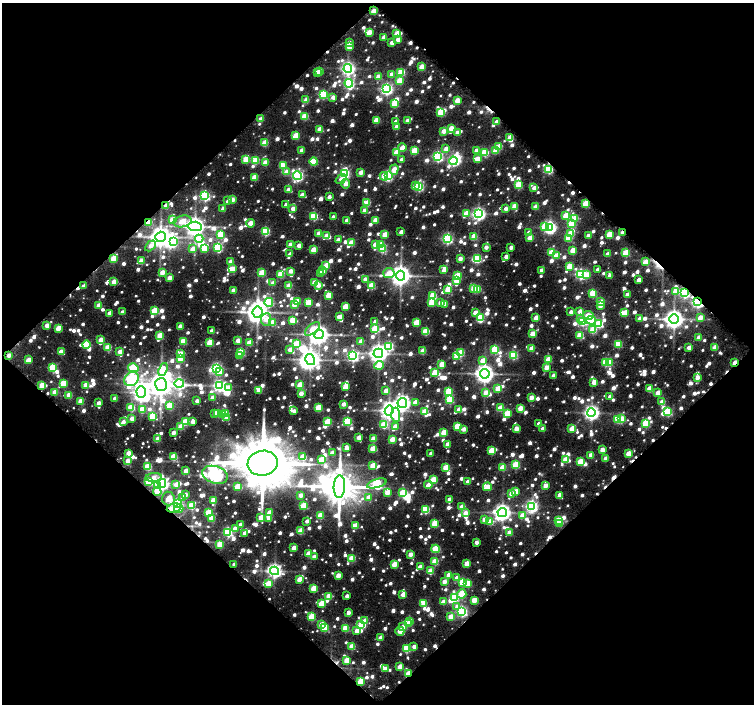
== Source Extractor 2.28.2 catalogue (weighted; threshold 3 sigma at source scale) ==
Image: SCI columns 12-1514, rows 59-1462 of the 1525 x 1523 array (HDU 1 of 3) = the unmasked area's bounding box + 8 px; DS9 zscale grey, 2 x 2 block average (1 PNG px = mean of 2 x 2 image px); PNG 756 x 706 px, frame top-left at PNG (2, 3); each listed source drawn as its Kron ellipse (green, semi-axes under 4 px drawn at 4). Shown black and unused: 50% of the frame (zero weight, under 9 of 18 exposures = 3% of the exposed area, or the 3 px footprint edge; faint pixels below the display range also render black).
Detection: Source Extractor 2.28.2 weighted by HDU 2 'WHT'. Background 0.118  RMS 0.025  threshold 0.103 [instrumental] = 3 sigma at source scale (4.09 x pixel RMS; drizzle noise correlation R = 1.36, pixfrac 0.8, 0.0396/0.0396 arcsec/px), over >= 5 px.
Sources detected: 1649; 13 too faint to see at this stretch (2 x 2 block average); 15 inside a brighter object's white glare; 25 cosmic-ray / hot-pixel residue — neither listed nor drawn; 2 coinciding with a brighter row at this scale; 26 inside a brighter listed object's ellipse — not listed separately; of the other 1568, all 500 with FLUX_AUTO >= 54.3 (the completeness limit of this list) listed and drawn (1068 fainter detections not listed), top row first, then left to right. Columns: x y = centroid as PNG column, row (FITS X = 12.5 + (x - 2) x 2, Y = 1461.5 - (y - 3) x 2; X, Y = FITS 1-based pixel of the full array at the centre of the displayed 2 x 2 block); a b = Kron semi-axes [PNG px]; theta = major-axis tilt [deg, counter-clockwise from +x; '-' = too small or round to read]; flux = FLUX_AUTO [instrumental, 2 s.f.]
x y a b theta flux
374 11 4 2 - 150
369 32 3 3 - 160
397 33 3 3 - 190
384 37 3 2 - 100
398 39 3 3 - 91
349 43 3 3 - 59
392 43 3 2 - 72
350 47 3 3 - 97
422 67 3 3 - 170
348 68 4 4 - 2000
320 71 2 2 - 80
317 72 3 2 - 60
401 72 3 3 - 280
391 74 3 3 - 54
378 77 3 3 - 120
399 81 3 3 - 210
349 83 4 3 - 920
387 89 4 4 - 1400
323 94 3 3 - 560
333 97 3 3 - 63
306 100 3 3 - 130
457 100 3 3 - 140
394 103 3 3 - 270
441 112 3 3 - 310
305 116 3 3 - 240
261 119 3 2 - 96
376 120 3 3 - 170
396 121 3 2 - 56
407 121 3 2 - 71
497 122 3 2 - 96
396 127 3 2 - 83
451 128 3 3 - 100
320 129 3 3 - 110
444 131 3 2 - 100
457 132 3 2 - 74
296 136 3 3 - 210
510 137 3 3 - 150
265 143 3 3 - 200
499 146 3 3 - 180
402 148 4 3 - 160
446 149 3 2 - 76
302 150 3 2 - 65
476 150 3 3 - 85
414 151 3 3 - 250
495 151 3 3 - 160
396 152 3 3 - 140
485 152 3 3 - 350
438 156 4 3 - 830
246 159 3 3 - 240
402 159 3 2 - 64
477 159 3 3 - 120
256 160 3 3 - 250
453 161 4 4 - 770
265 162 3 3 - 150
314 162 4 3 - 270
283 166 3 3 - 120
548 169 3 3 - 620
394 170 5 3 - 150
286 172 3 3 - 95
361 172 3 2 - 93
345 174 3 3 - 550
297 176 4 4 - 1200
384 176 4 3 - 130
388 176 3 3 - 490
254 177 3 3 - 190
341 179 6 4 37 60
346 184 5 3 - 110
415 185 3 2 - 62
518 185 3 3 - 270
419 187 4 3 - 660
534 188 2 2 - 55
288 190 3 2 - 76
302 195 3 2 - 73
205 196 4 3 - 940
329 197 2 2 - 58
232 200 3 3 - 110
228 201 3 2 - 62
367 203 3 3 - 190
585 203 3 3 - 270
286 205 3 2 - 59
166 206 3 2 - 110
514 206 3 3 - 150
536 207 3 3 - 110
223 209 3 2 - 61
293 209 3 2 - 72
506 209 2 2 - 56
364 210 3 2 - 71
466 213 3 3 - 140
479 214 4 4 - 1800
314 216 3 3 - 430
566 216 3 3 - 240
333 217 2 2 - 57
575 218 3 3 - 170
172 219 3 3 - 120
347 220 3 3 - 72
375 220 3 3 - 140
183 221 9 5 13 180
149 222 3 2 - 200
251 223 4 3 - 130
571 224 3 3 - 210
195 226 7 4 -3 4900
545 226 4 3 - 260
550 227 4 3 - 1500
265 231 3 3 - 530
401 232 3 2 - 80
529 232 3 2 - 55
622 232 3 2 - 61
220 234 3 3 - 280
319 234 3 3 - 120
385 234 3 3 - 130
570 234 3 3 - 200
609 234 3 3 - 220
326 236 3 3 - 97
588 236 2 2 - 57
160 237 5 5 - 5600
474 237 4 3 - 170
530 238 3 3 - 140
199 239 4 4 - 260
447 239 3 3 - 1000
568 239 3 3 - 180
338 240 3 2 - 72
174 241 4 3 - 150
351 243 3 3 - 180
375 244 3 3 - 94
380 244 3 3 - 100
290 245 3 2 - 86
299 245 3 2 - 63
150 246 6 4 45 81
218 247 4 3 - 520
486 247 2 2 - 64
511 247 3 2 - 60
192 249 3 3 - 75
204 249 4 3 - 140
382 249 4 3 - 410
313 250 3 3 - 130
573 250 3 3 - 140
551 252 3 3 - 170
626 253 3 3 - 290
290 254 2 2 - 56
607 254 3 2 - 78
556 256 3 3 - 140
506 257 2 2 - 56
114 258 4 3 - 180
460 258 3 2 - 70
477 259 3 3 - 380
141 261 3 3 - 150
230 262 3 2 - 80
646 262 4 3 - 74
326 266 3 3 - 200
569 266 3 3 - 210
232 269 3 3 - 110
598 269 2 2 - 58
444 270 4 3 - 89
541 270 3 2 - 60
290 271 3 3 - 74
322 271 3 2 - 76
162 272 3 3 - 110
262 273 3 3 - 220
321 273 3 2 - 82
389 273 5 5 - 120
281 274 3 3 - 250
581 274 3 3 - 1000
586 275 3 3 - 160
401 276 5 4 - 5900
457 276 3 3 - 220
609 276 3 2 - 67
169 278 3 3 - 91
365 279 3 2 - 79
639 280 3 2 - 81
456 281 3 3 - 130
114 282 3 3 - 140
314 282 3 3 - 110
273 283 3 2 - 63
318 285 3 3 - 59
84 286 3 2 - 63
289 286 3 3 - 160
371 286 3 3 - 240
474 288 3 3 - 260
448 289 3 3 - 210
478 289 3 3 - 170
233 290 3 2 - 64
675 291 3 3 - 130
685 292 3 3 - 1100
593 293 3 3 - 280
627 294 3 2 - 67
328 295 3 3 - 200
433 296 3 3 - 270
297 301 3 3 - 170
269 302 4 4 - 510
308 302 3 3 - 210
432 302 3 3 - 260
601 302 3 3 - 130
698 302 4 3 - 1400
440 303 3 2 - 75
294 304 3 3 - 92
445 304 3 3 - 78
99 305 3 2 - 110
600 306 3 3 - 69
345 307 3 3 - 170
155 311 3 3 - 310
580 311 3 3 - 94
122 312 3 2 - 70
258 312 6 5 - 6300
571 312 3 2 - 57
109 313 3 2 - 76
475 313 3 3 - 87
625 313 3 3 - 190
588 315 5 3 - 130
340 316 4 2 - 71
480 317 3 3 - 330
536 318 3 3 - 130
640 318 3 3 - 82
700 318 3 3 - 110
266 319 6 5 - 100
580 319 4 3 - 61
674 319 5 4 - 4800
292 320 3 3 - 140
591 320 5 3 - 610
375 321 3 2 - 58
416 322 3 3 - 220
582 322 4 3 - 450
272 323 3 3 - 130
599 324 4 3 - 330
47 325 3 3 - 89
180 326 3 2 - 82
58 328 3 3 - 140
312 329 9 4 41 110
375 329 3 3 - 290
593 330 3 3 - 260
212 331 3 2 - 73
426 331 3 3 - 290
319 334 5 4 - 5100
532 334 3 3 - 150
580 335 3 3 - 230
160 336 3 3 - 210
699 337 3 3 - 91
101 340 3 3 - 120
238 340 3 2 - 88
183 341 3 3 - 220
361 341 3 3 - 94
210 343 3 3 - 240
250 343 3 3 - 160
86 344 4 3 - 360
297 344 3 3 - 320
618 344 3 3 - 250
389 346 4 3 - 620
689 347 3 2 - 74
715 347 3 3 - 170
108 348 3 3 - 200
532 348 3 3 - 140
290 349 3 2 - 84
495 349 3 3 - 440
423 351 3 3 - 140
61 352 4 3 - 110
120 352 3 3 - 95
241 352 3 3 - 430
378 353 5 4 - 4200
461 353 3 3 - 260
180 354 3 3 - 140
9 355 3 3 - 68
513 355 3 3 - 500
239 356 3 3 - 78
353 356 4 4 - 1200
456 356 3 3 - 190
180 358 3 3 - 170
548 359 3 3 - 180
29 360 3 3 - 94
310 360 6 4 -57 4700
482 360 3 3 - 91
605 362 3 3 - 360
609 363 3 3 - 180
735 363 3 2 - 160
442 364 3 3 - 150
379 365 5 4 - 150
546 367 3 3 - 110
53 368 3 3 - 470
133 368 5 4 - 380
216 368 3 3 - 1100
163 370 7 4 69 150
220 372 4 3 - 120
435 373 3 3 - 290
485 374 5 4 - 4300
553 376 3 2 - 77
697 377 3 3 - 80
132 379 8 6 42 1400
594 382 3 3 - 100
63 384 4 3 - 230
179 384 5 4 - 1100
42 385 3 3 - 180
86 385 3 3 - 140
161 385 6 6 - 9700
300 385 3 3 - 200
219 386 4 4 - 1400
345 387 3 3 - 190
228 388 3 3 - 110
498 388 3 3 - 170
649 389 4 3 - 170
259 390 3 3 - 130
386 391 3 3 - 90
448 391 3 3 - 280
55 392 3 3 - 130
141 392 6 4 -88 2700
486 392 3 3 - 82
301 393 3 2 - 92
658 393 3 3 - 130
69 395 3 3 - 150
610 396 3 2 - 57
115 398 3 2 - 74
212 398 3 2 - 82
531 398 4 3 - 100
450 400 3 3 - 380
80 401 3 3 - 170
197 401 2 2 - 58
415 402 3 3 - 89
662 402 3 3 - 130
98 403 3 2 - 80
402 403 5 4 - 2900
343 404 3 2 - 77
170 406 3 3 - 240
131 408 3 3 - 260
318 408 3 3 - 230
500 408 3 3 - 170
520 408 3 3 - 140
142 410 3 3 - 190
459 410 3 3 - 120
294 411 3 2 - 56
389 411 5 4 - 3300
425 411 3 3 - 180
668 412 3 3 - 470
215 413 3 2 - 79
218 413 3 3 - 110
507 413 3 3 - 220
591 413 4 4 - 2600
222 414 3 3 - 120
225 414 3 3 - 190
396 415 7 4 -86 250
153 416 3 3 - 340
227 418 3 3 - 87
132 419 3 3 - 90
621 419 3 3 - 210
618 420 4 3 - 210
347 421 3 3 - 460
123 422 3 2 - 69
185 422 3 3 - 270
193 422 3 2 - 60
328 422 3 3 - 270
646 423 4 3 - 400
538 424 2 2 - 57
384 425 3 3 - 310
457 426 4 3 - 220
181 427 3 3 - 160
395 427 3 3 - 130
543 428 2 2 - 65
464 429 3 2 - 79
516 429 3 3 - 110
572 429 3 3 - 130
444 432 3 3 - 160
173 433 3 2 - 70
359 437 3 2 - 100
158 439 3 3 - 120
373 439 3 3 - 140
392 439 3 3 - 140
448 444 3 2 - 95
346 448 3 3 - 98
373 449 3 3 - 160
602 450 3 3 - 120
491 451 3 3 - 210
128 453 3 3 - 100
332 453 3 2 - 110
431 453 2 2 - 58
628 454 3 3 - 150
591 455 3 3 - 110
174 457 3 3 - 240
303 457 3 3 - 160
606 458 3 2 - 85
565 459 3 3 - 180
321 460 3 3 - 200
127 461 3 3 - 74
580 462 3 3 - 210
263 463 15 12 9 63000
373 465 3 3 - 130
516 465 3 3 - 380
148 467 4 3 - 300
503 467 3 3 - 190
446 468 3 3 - 270
186 471 3 3 - 100
215 475 13 8 -17 2900
154 477 8 4 7 110
433 480 3 3 - 260
468 481 3 2 - 74
149 482 3 3 - 250
162 483 4 4 - 2100
377 483 10 4 16 790
176 484 3 3 - 94
428 485 4 2 - 100
545 485 3 3 - 92
158 486 4 3 - 170
237 487 3 3 - 180
339 487 11 5 87 22000
487 487 4 3 - 140
516 491 3 3 - 99
157 492 4 3 - 190
387 492 3 3 - 130
403 493 3 3 - 400
511 494 3 2 - 69
185 495 3 2 - 75
300 495 2 2 - 66
559 495 3 2 - 90
368 497 4 3 - 68
183 498 3 3 - 60
168 499 7 6 - 140
449 499 3 2 - 69
213 500 3 3 - 190
177 504 3 3 - 870
191 506 4 3 - 280
303 506 3 3 - 270
532 506 4 4 - 1500
462 507 3 3 - 150
174 508 7 4 12 110
179 509 4 3 - 200
426 510 3 3 - 350
270 512 3 3 - 93
502 512 4 4 - 3400
209 513 3 3 - 350
465 513 3 3 - 79
320 515 3 3 - 220
522 516 3 3 - 110
261 517 3 3 - 120
212 518 3 3 - 140
269 519 3 3 - 100
484 519 3 3 - 69
559 520 4 3 - 290
307 521 2 2 - 59
490 522 3 3 - 200
435 523 3 3 - 250
240 524 2 2 - 65
560 524 3 2 - 110
356 525 3 3 - 120
235 529 3 3 - 90
300 531 3 3 - 200
228 532 3 3 - 740
509 532 3 3 - 96
244 533 3 2 - 71
476 542 2 2 - 59
220 545 3 3 - 210
294 548 3 2 - 100
436 549 4 3 - 350
308 554 3 3 - 160
410 554 3 2 - 96
314 557 3 2 - 65
352 558 3 3 - 240
435 561 3 3 - 240
466 563 3 3 - 120
234 564 2 2 - 61
394 564 3 3 - 160
420 567 4 3 - 82
275 571 4 4 - 2400
430 571 3 3 - 170
449 575 3 3 - 120
338 576 3 3 - 120
457 578 3 3 - 64
299 579 3 3 - 90
444 582 3 3 - 85
462 582 3 3 - 270
468 583 3 3 - 190
268 584 3 3 - 150
313 588 3 3 - 210
403 594 3 3 - 100
462 594 4 4 - 260
329 596 3 3 - 190
347 596 3 2 - 61
454 598 4 3 - 450
474 600 3 3 - 140
443 602 3 3 - 81
424 603 3 3 - 170
321 604 3 3 - 180
457 606 3 3 - 63
462 611 4 3 - 1000
348 612 3 2 - 68
312 616 3 3 - 290
451 617 3 3 - 160
364 621 3 3 - 140
410 621 3 3 - 110
408 623 3 2 - 150
321 625 3 3 - 120
361 625 3 3 - 220
403 627 4 3 - 64
325 628 3 3 - 260
345 628 3 3 - 260
356 631 3 3 - 76
400 631 4 3 - 130
381 637 3 2 - 85
414 646 2 2 - 57
352 647 3 3 - 190
406 648 3 3 - 380
346 660 3 3 - 170
400 667 3 3 - 160
385 669 3 3 - 70
408 674 3 2 - 240
360 681 3 3 - 220
Overlapping masked pixels (flux is a lower limit): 16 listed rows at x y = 374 11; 548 169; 585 203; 166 206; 149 222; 622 232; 160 237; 685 292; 698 302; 9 355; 735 363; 157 492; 168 499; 174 508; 408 674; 360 681